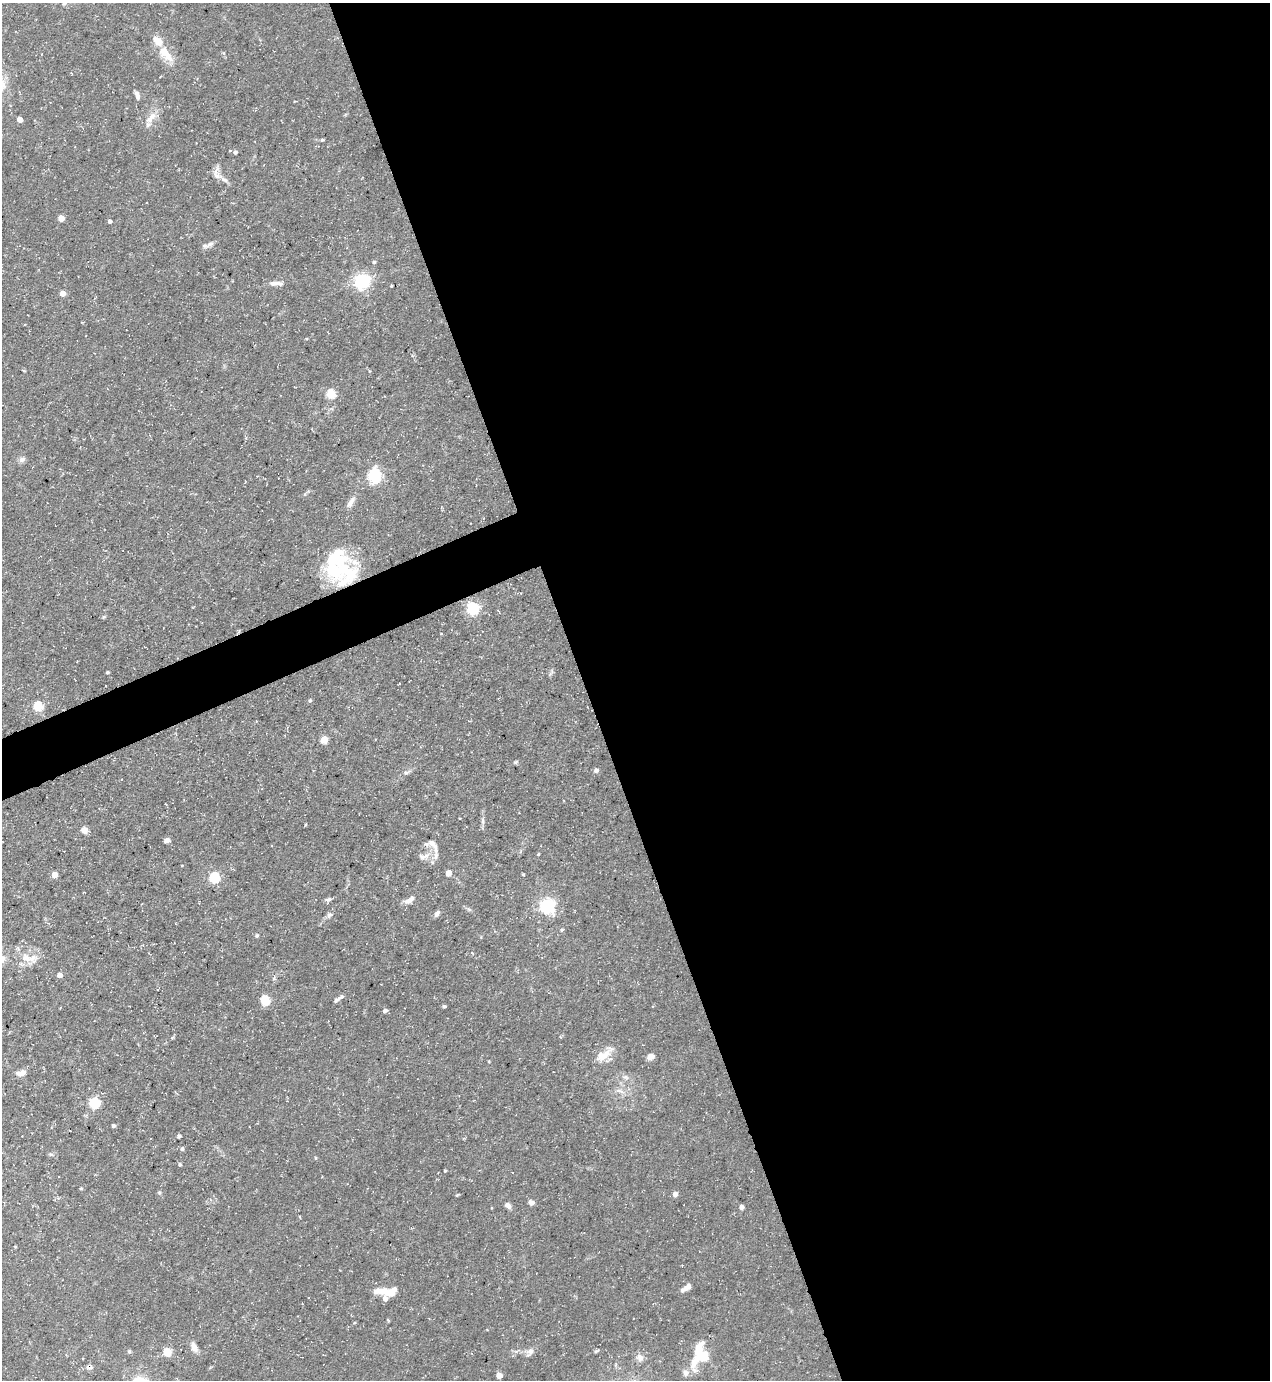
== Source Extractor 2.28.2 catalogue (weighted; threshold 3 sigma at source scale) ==
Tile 8 of 4 x 4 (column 4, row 2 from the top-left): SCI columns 4084-5351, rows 2759-4136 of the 5499 x 5515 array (HDU 1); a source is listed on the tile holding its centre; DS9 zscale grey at full resolution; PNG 1272 x 1382 px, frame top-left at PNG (2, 3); no overlay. Shown black and unused: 56% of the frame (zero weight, under 3 of 5 exposures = <1% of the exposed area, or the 3 px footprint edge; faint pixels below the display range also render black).
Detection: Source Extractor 2.28.2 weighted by HDU 2 'WHT'; one run over the whole footprint, this tile lists its part. Background 0.0593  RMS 0.004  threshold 0.0181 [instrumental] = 3 sigma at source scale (4.5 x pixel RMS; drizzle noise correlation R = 1.50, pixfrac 1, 0.05/0.05 arcsec/px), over >= 5 px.
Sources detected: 102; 2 inside a brighter object's white glare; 1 cosmic-ray / hot-pixel residue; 1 long thin detection or spike segment (spike, bleed or trail) — not listed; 7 inside a brighter listed object's ellipse — not listed separately; the other 91 listed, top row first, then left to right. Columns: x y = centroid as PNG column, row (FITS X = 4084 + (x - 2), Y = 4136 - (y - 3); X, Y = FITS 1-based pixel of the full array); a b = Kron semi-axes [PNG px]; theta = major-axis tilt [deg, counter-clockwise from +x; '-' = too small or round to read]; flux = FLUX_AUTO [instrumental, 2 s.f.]
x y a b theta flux
165 53 25 11 -49 7.7
137 95 11 5 -73 1.8
151 117 20 9 48 4
20 119 4 4 - 3.7
322 140 4 4 - 0.54
235 152 5 4 - 0.98
217 176 14 6 -11 2.5
61 218 4 4 - 5.2
110 221 4 4 - 1.2
210 244 12 6 29 1.7
374 262 5 4 - 0.7
362 281 6 6 - 120
63 293 5 5 - 3
331 394 5 5 - 19
22 460 9 6 25 1.4
375 476 17 13 88 14
351 502 18 6 59 2.4
355 562 12 6 -15 3
334 572 56 20 -32 24
473 608 6 6 - 49
103 617 6 3 70 0.5
441 634 3 2 - 0.38
107 672 3 3 - 0.64
399 684 3 2 - 0.28
310 700 5 5 - 0.65
38 706 5 5 - 26
324 740 5 5 - 9.9
516 762 7 4 25 0.64
596 770 6 5 - 1.4
406 773 6 5 - 0.8
483 821 11 4 -85 1.2
84 830 8 7 - 2.3
167 840 6 5 - 1.4
432 844 16 8 -36 2.9
538 854 4 3 - 0.42
427 855 10 7 45 2.6
436 856 12 6 63 1.9
448 873 4 4 - 5.3
523 874 3 2 - 0.44
54 875 5 4 - 4.6
214 877 5 5 - 38
84 893 3 2 - 0.26
328 899 9 5 17 1.1
409 900 15 6 32 2.6
547 906 6 6 - 110
437 914 8 5 59 1.3
329 915 7 6 - 1.2
561 930 5 3 - 0.47
257 935 5 4 - 0.53
472 953 4 3 - 0.38
25 958 21 12 -18 6.5
3 959 10 8 89 2.3
59 975 4 4 - 2.7
340 997 14 5 32 1.4
265 1000 5 5 - 25
444 1006 4 3 - 0.69
385 1011 5 4 - 1.2
604 1055 25 10 38 6.4
651 1057 7 5 25 3
21 1073 12 6 13 2.7
626 1077 9 5 -24 1.2
619 1091 9 4 -9 1.3
94 1103 5 5 - 37
113 1126 4 3 - 0.93
179 1136 4 4 - 0.82
182 1149 5 4 - 0.91
51 1154 6 4 0 0.63
315 1158 5 3 - 0.4
180 1164 5 4 - 0.63
445 1171 3 2 - 0.44
81 1188 5 3 - 0.46
159 1192 5 4 - 0.57
675 1194 5 4 - 2.5
457 1195 5 3 - 0.38
531 1203 6 5 - 1.7
508 1205 8 6 -41 1.7
741 1207 4 4 - 1.8
15 1246 4 2 - 0.35
686 1288 12 5 30 2.4
386 1292 27 8 -10 6.2
354 1323 5 3 - 0.37
194 1347 12 7 -68 2.8
129 1351 5 5 - 0.57
596 1351 8 3 33 0.56
167 1352 5 5 - 18
530 1352 13 8 53 1.9
701 1354 26 16 -82 14
640 1357 11 9 -46 2.3
89 1368 11 5 -12 1.4
686 1373 8 8 - 2
499 1375 4 4 - 4.6
Overlapping masked pixels (flux is a lower limit): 1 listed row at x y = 334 572
Isophote crosses this tile's border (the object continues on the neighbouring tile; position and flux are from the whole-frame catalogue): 2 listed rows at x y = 3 959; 640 1357